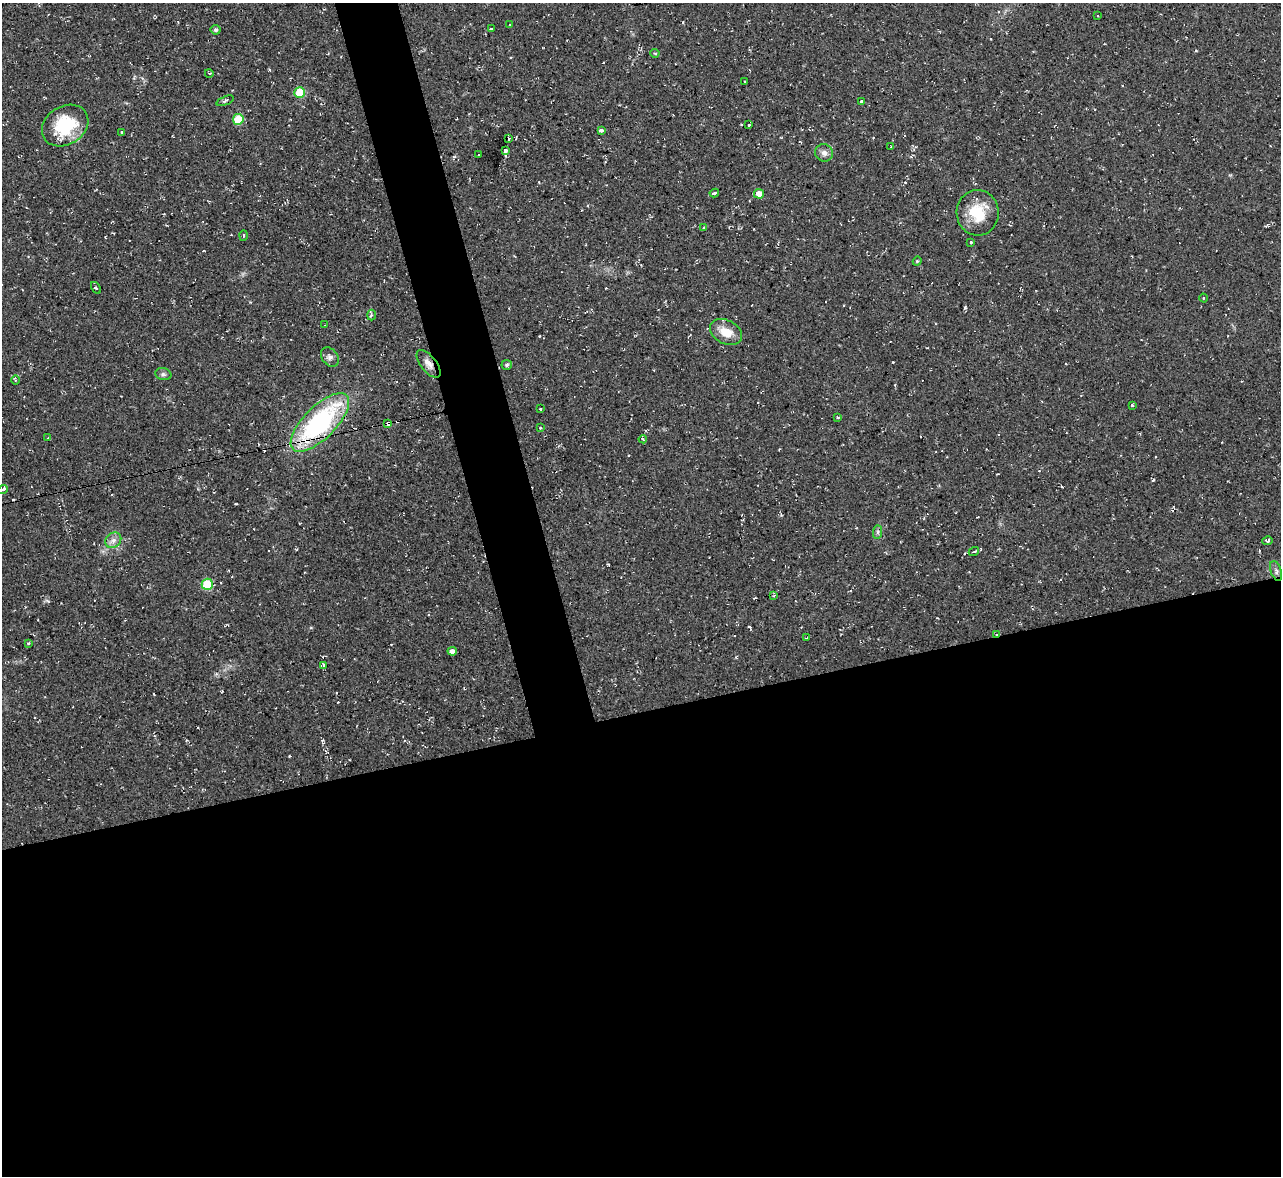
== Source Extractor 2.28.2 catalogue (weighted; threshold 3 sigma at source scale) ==
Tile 15 of 4 x 4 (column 3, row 4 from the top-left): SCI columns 2559-3837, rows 141-1314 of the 5116 x 5098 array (HDU 1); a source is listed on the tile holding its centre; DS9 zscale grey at full resolution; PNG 1283 x 1178 px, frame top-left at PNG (2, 3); each listed source drawn as its Kron ellipse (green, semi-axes under 4 px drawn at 4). Shown black and unused: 43% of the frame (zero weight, under 2 of 3 exposures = <1% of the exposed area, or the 3 px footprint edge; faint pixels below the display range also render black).
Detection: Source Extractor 2.28.2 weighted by HDU 2 'WHT'; one run over the whole footprint, this tile lists its part. Background 0.0913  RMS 0.01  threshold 0.0458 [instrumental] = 3 sigma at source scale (4.5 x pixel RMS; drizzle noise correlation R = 1.50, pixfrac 1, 0.05/0.05 arcsec/px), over >= 5 px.
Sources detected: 63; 5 cosmic-ray / hot-pixel residue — neither listed nor drawn; the other 58 listed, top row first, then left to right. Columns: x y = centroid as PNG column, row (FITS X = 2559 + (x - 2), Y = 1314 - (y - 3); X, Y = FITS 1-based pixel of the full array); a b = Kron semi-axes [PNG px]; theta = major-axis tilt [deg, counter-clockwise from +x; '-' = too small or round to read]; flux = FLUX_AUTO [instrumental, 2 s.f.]
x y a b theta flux
1098 16 2 2 - 0.91
510 24 3 2 - 1.3
491 29 3 3 - 2.4
215 30 5 5 - 2.3
655 53 4 4 - 1.2
209 73 4 2 - 0.88
745 81 3 2 - 1.2
300 93 5 5 - 39
225 101 9 3 23 1.7
862 102 4 3 - 11
238 119 5 5 - 34
749 125 3 3 - 1.9
65 126 25 19 32 48
601 130 4 3 - 4.9
122 132 3 3 - 3.9
508 138 3 3 - 23
891 147 2 2 - 0.92
505 150 3 3 - 28
824 153 9 8 - 4.8
479 155 2 2 - 0.75
714 193 5 3 - 2.8
759 194 5 5 - 11
978 213 23 21 -89 31
704 228 4 2 - 0.88
243 236 5 2 - 1.1
971 242 3 3 - 2
917 261 4 4 - 1.1
96 288 6 3 -57 1.4
1203 298 4 3 - 0.85
371 315 5 3 - 1.6
325 325 3 2 - 1.4
726 332 17 11 -27 16
330 357 10 8 -51 4.1
429 364 16 8 -52 6.8
507 365 5 5 - 2.2
163 374 8 6 -14 2.5
16 380 5 3 - 1.2
1132 405 3 3 - 1
540 409 3 2 - 0.93
838 417 4 3 - 1
320 422 38 16 45 150
388 424 4 3 - 24
540 428 3 2 - 1.1
48 438 3 3 - 0.86
643 439 4 3 - 1.2
3 490 5 3 - 3.2
878 532 7 4 89 2.2
113 540 8 7 - 5.1
1267 541 5 3 - 2.6
974 551 5 3 - 1.6
1276 571 10 5 -71 3.3
207 584 5 5 - 47
774 595 4 3 - 1.5
996 634 3 2 - 4.7
806 638 3 2 - 2
28 643 3 3 - 1.3
452 651 4 4 - 4.8
324 666 3 3 - 3.8
Overlapping masked pixels (flux is a lower limit): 4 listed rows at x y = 429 364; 320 422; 388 424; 996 634
Isophote crosses this tile's border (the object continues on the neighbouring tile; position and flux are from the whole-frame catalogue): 1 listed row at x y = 3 490